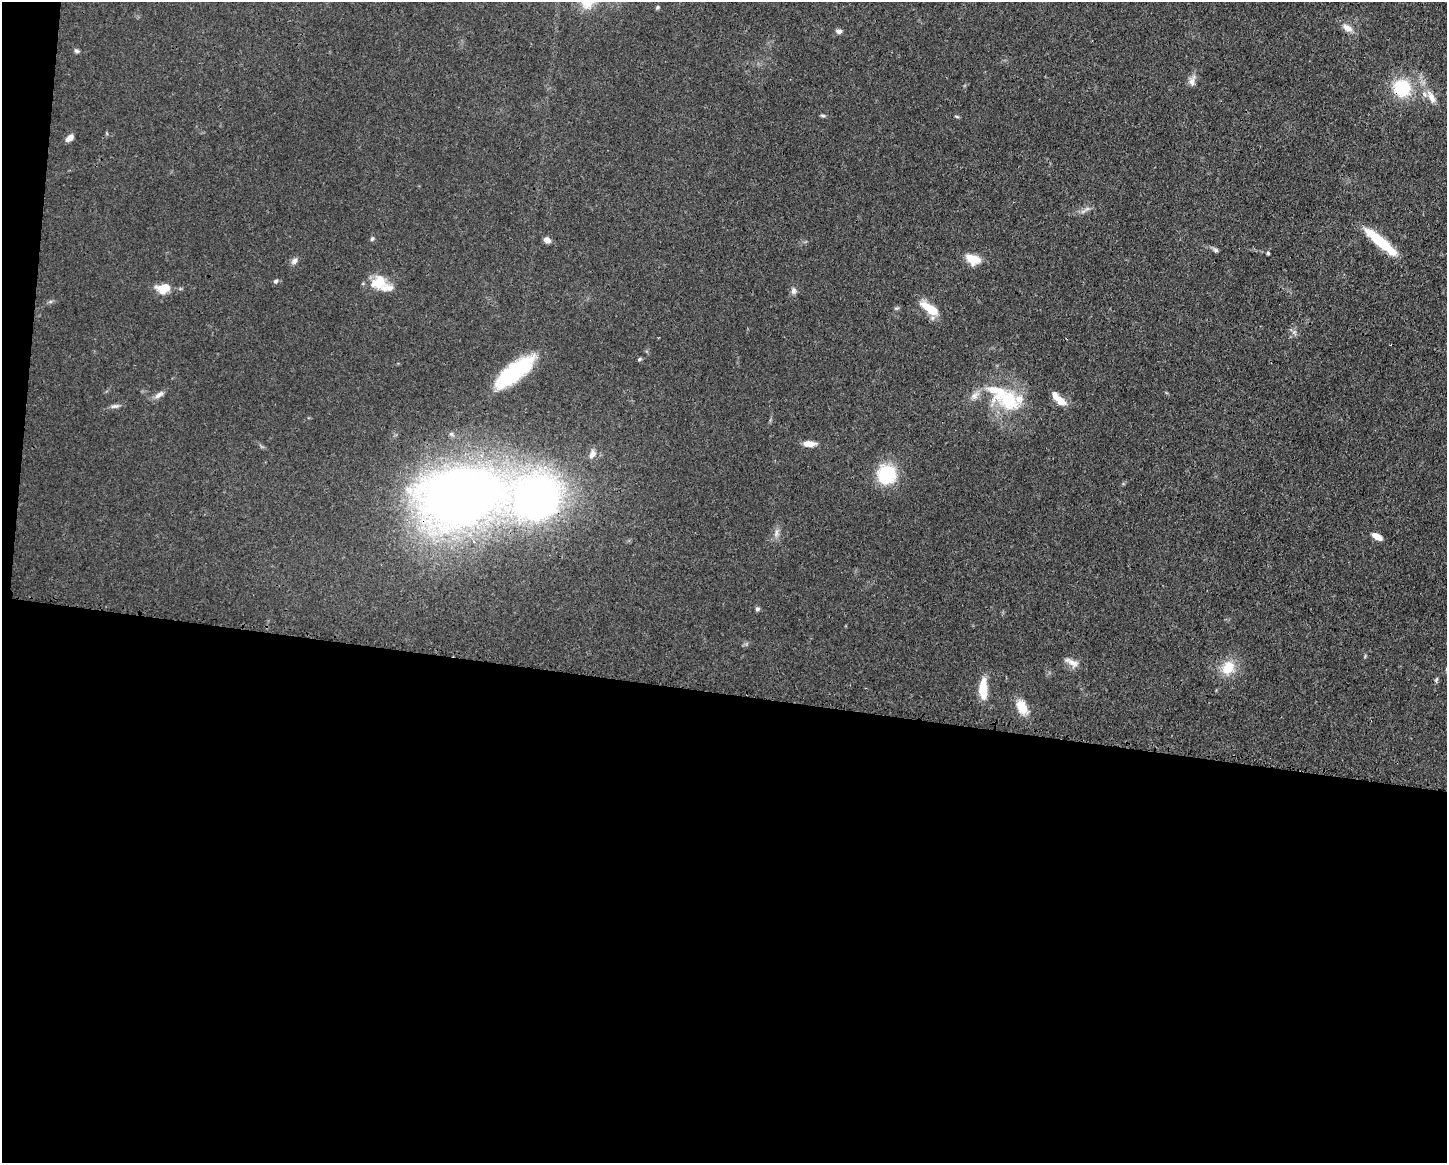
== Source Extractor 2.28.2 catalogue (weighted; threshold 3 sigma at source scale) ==
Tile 10 of 3 x 4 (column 1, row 4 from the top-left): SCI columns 113-1557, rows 5-1165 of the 4670 x 4656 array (HDU 1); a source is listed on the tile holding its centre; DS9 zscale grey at full resolution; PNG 1449 x 1165 px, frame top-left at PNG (2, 2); no overlay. Shown black and unused: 42% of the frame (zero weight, under 3 of 4 exposures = <1% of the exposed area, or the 3 px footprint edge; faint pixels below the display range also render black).
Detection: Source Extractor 2.28.2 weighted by HDU 2 'WHT'; one run over the whole footprint, this tile lists its part. Background 0.0604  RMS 0.0042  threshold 0.0189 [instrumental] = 3 sigma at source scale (4.5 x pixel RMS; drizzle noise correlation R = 1.50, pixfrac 1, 0.05/0.05 arcsec/px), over >= 5 px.
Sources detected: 48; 1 cosmic-ray / hot-pixel residue — not listed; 4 inside a brighter listed object's ellipse — not listed separately; the other 43 listed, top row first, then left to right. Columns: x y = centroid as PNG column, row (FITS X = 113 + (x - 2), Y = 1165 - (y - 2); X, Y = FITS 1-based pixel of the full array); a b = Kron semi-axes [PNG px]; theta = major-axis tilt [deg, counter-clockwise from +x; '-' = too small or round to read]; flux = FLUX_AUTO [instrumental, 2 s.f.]
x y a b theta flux
1347 28 15 8 -31 3.2
839 31 8 5 -9 1.4
77 51 7 5 -22 0.94
1192 81 16 7 70 2.6
1402 88 23 21 -52 19
1431 97 20 8 -63 4.6
823 116 8 4 -2 0.67
957 117 7 3 -19 0.49
69 138 10 6 36 2.4
1087 209 7 4 19 1.1
372 239 6 5 - 0.69
547 240 7 6 - 2.3
1380 242 42 9 -40 17
1215 250 7 5 -18 1
1268 253 4 4 - 0.59
973 259 16 10 -19 7.5
294 261 9 7 55 1.7
276 281 7 5 27 0.83
379 282 21 17 15 9.9
163 288 15 10 11 7.6
793 291 10 7 88 1.6
929 309 22 9 -35 9.8
1294 332 7 4 71 1
639 359 5 4 - 0.59
514 372 44 15 37 37
159 395 13 7 35 2.2
975 395 13 8 45 2.9
1008 401 30 24 -12 23
1060 401 14 8 -39 5.2
115 406 13 5 6 1.4
809 444 14 6 1 3.9
592 454 12 8 57 2.5
887 474 22 21 - 19
460 498 60 40 11 500
537 498 39 36 29 210
776 533 12 4 81 1.6
1377 536 11 5 -27 3.5
757 609 6 5 - 0.86
1072 662 20 7 -30 3
1228 668 20 16 60 9.1
1436 680 7 4 59 0.62
983 689 24 9 -89 9.2
1022 707 19 11 -67 7.3
Overlapping masked pixels (flux is a lower limit): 3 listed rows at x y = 1402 88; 460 498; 537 498